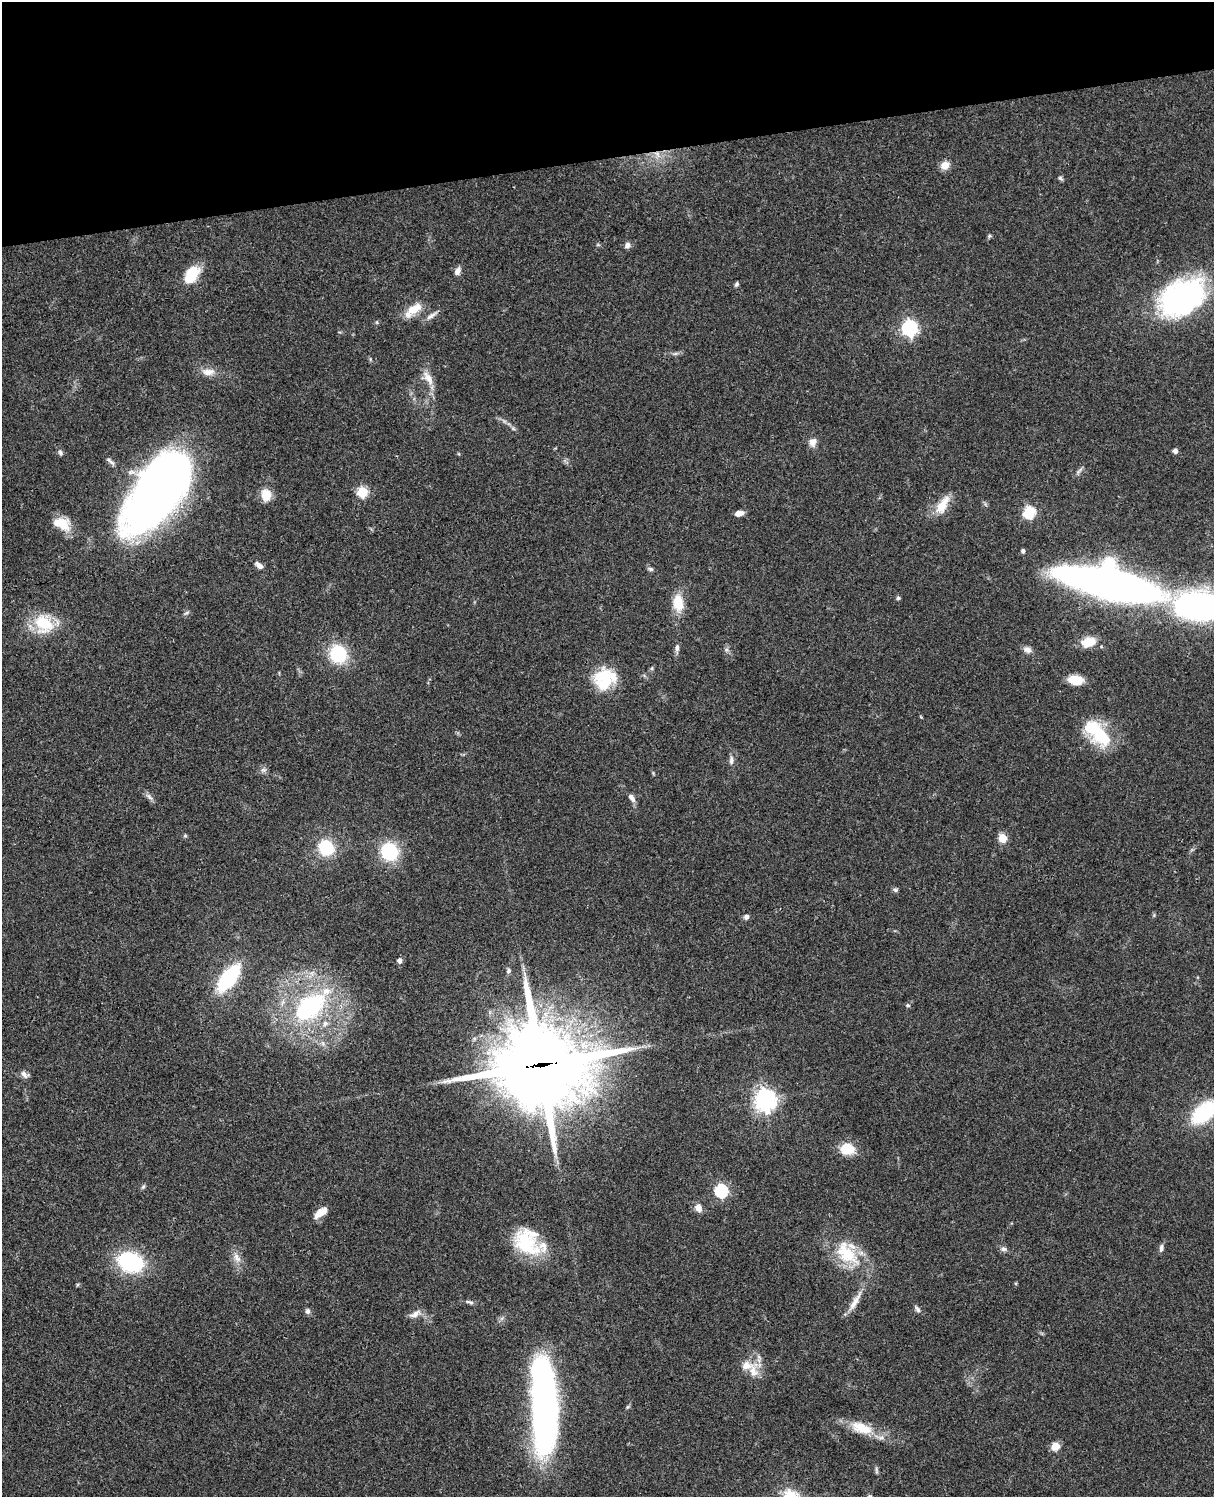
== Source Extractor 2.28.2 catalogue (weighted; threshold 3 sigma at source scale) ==
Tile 3 of 4 x 3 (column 3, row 1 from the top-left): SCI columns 2546-3757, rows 3269-4763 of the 5088 x 4927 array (HDU 1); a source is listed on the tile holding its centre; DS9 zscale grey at full resolution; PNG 1216 x 1499 px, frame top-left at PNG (2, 2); no overlay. Shown black and unused: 10% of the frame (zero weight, under 3 of 4 exposures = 6% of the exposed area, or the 3 px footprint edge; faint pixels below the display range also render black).
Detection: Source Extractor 2.28.2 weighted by HDU 2 'WHT'; one run over the whole footprint, this tile lists its part. Background 0.0821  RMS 0.006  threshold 0.0271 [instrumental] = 3 sigma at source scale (4.5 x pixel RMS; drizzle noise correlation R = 1.50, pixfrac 1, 0.05/0.05 arcsec/px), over >= 5 px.
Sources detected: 97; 2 inside a brighter object's white glare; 1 cosmic-ray / hot-pixel residue — not listed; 6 inside a brighter listed object's ellipse — not listed separately; the other 88 listed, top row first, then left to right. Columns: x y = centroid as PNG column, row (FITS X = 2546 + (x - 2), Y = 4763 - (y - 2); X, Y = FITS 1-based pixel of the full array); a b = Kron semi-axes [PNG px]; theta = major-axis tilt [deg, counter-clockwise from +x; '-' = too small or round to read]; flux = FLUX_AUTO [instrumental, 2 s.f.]
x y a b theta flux
945 165 10 9 - 5.4
1060 178 7 5 -36 1.1
989 236 6 5 - 0.89
628 245 7 6 - 2.6
458 271 10 7 68 2.9
192 274 22 13 55 16
737 284 6 4 58 1.2
1182 298 48 32 31 130
414 309 22 11 29 10
431 316 17 6 34 3.1
377 322 6 3 72 0.75
909 328 7 6 - 170
675 354 7 4 19 1.2
370 359 6 4 -73 0.77
208 372 18 9 1 5.8
428 378 20 9 -56 6.4
513 428 7 4 -20 0.98
813 442 12 10 62 3.8
1175 451 5 5 - 2
60 453 8 6 -69 1.4
110 461 16 4 -41 1.9
1079 471 13 4 50 1.7
158 492 80 37 55 460
362 492 6 5 - 43
266 495 16 12 -82 7.6
942 505 27 11 59 11
1029 512 6 6 - 62
739 513 8 5 10 4.1
62 523 22 14 -50 11
1023 551 5 4 - 1.3
259 565 11 6 -38 3
651 569 7 5 -17 1.3
1110 584 80 22 -13 530
898 598 5 5 - 0.97
678 603 23 14 -83 12
1196 609 58 33 13 120
43 623 22 18 -52 25
1089 642 16 10 15 11
677 648 11 5 90 2.3
1028 650 10 8 -24 2.9
338 654 19 17 -66 29
652 668 6 4 72 0.84
605 675 31 19 -8 20
1075 680 16 10 -6 9.9
1097 732 37 17 -46 34
731 760 12 6 87 2.4
263 770 8 4 0 1.4
149 796 12 6 -42 2.2
632 798 11 6 -54 2.9
185 836 6 4 0 0.78
1002 838 9 8 - 6.7
326 848 11 10 - 35
389 852 17 16 - 33
895 890 7 5 -18 1.2
746 917 7 6 - 1.7
400 960 5 5 - 2.5
509 970 7 5 49 1.4
228 978 29 13 52 46
908 1005 5 5 - 1.1
311 1006 44 25 42 79
540 1065 32 29 0 6300
24 1074 12 7 -29 2.7
765 1100 8 7 - 410
1204 1112 29 16 43 47
847 1149 16 12 -8 13
143 1187 6 5 - 1
721 1191 6 6 - 89
698 1208 9 7 -69 4.5
321 1213 17 8 36 6.5
526 1243 36 23 -47 34
1161 1248 10 5 81 1.9
1004 1249 8 6 -6 1.9
847 1253 39 22 -47 29
237 1258 15 8 -57 4.5
130 1262 20 14 -19 71
77 1285 6 3 71 0.65
855 1301 33 7 59 7.3
470 1302 12 4 -16 1.5
917 1309 12 5 -50 1.7
308 1311 7 6 - 1.8
415 1314 17 7 28 3.7
753 1371 24 13 -87 10
544 1405 82 19 -88 340
628 1407 6 5 - 0.9
862 1428 31 15 -18 16
1055 1446 9 8 - 6
876 1470 11 4 -90 1.2
870 1496 6 4 -43 0.85
Overlapping masked pixels (flux is a lower limit): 1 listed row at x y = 540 1065
Isophote crosses this tile's border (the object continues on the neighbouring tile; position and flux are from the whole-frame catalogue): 3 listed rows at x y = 1196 609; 1204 1112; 870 1496